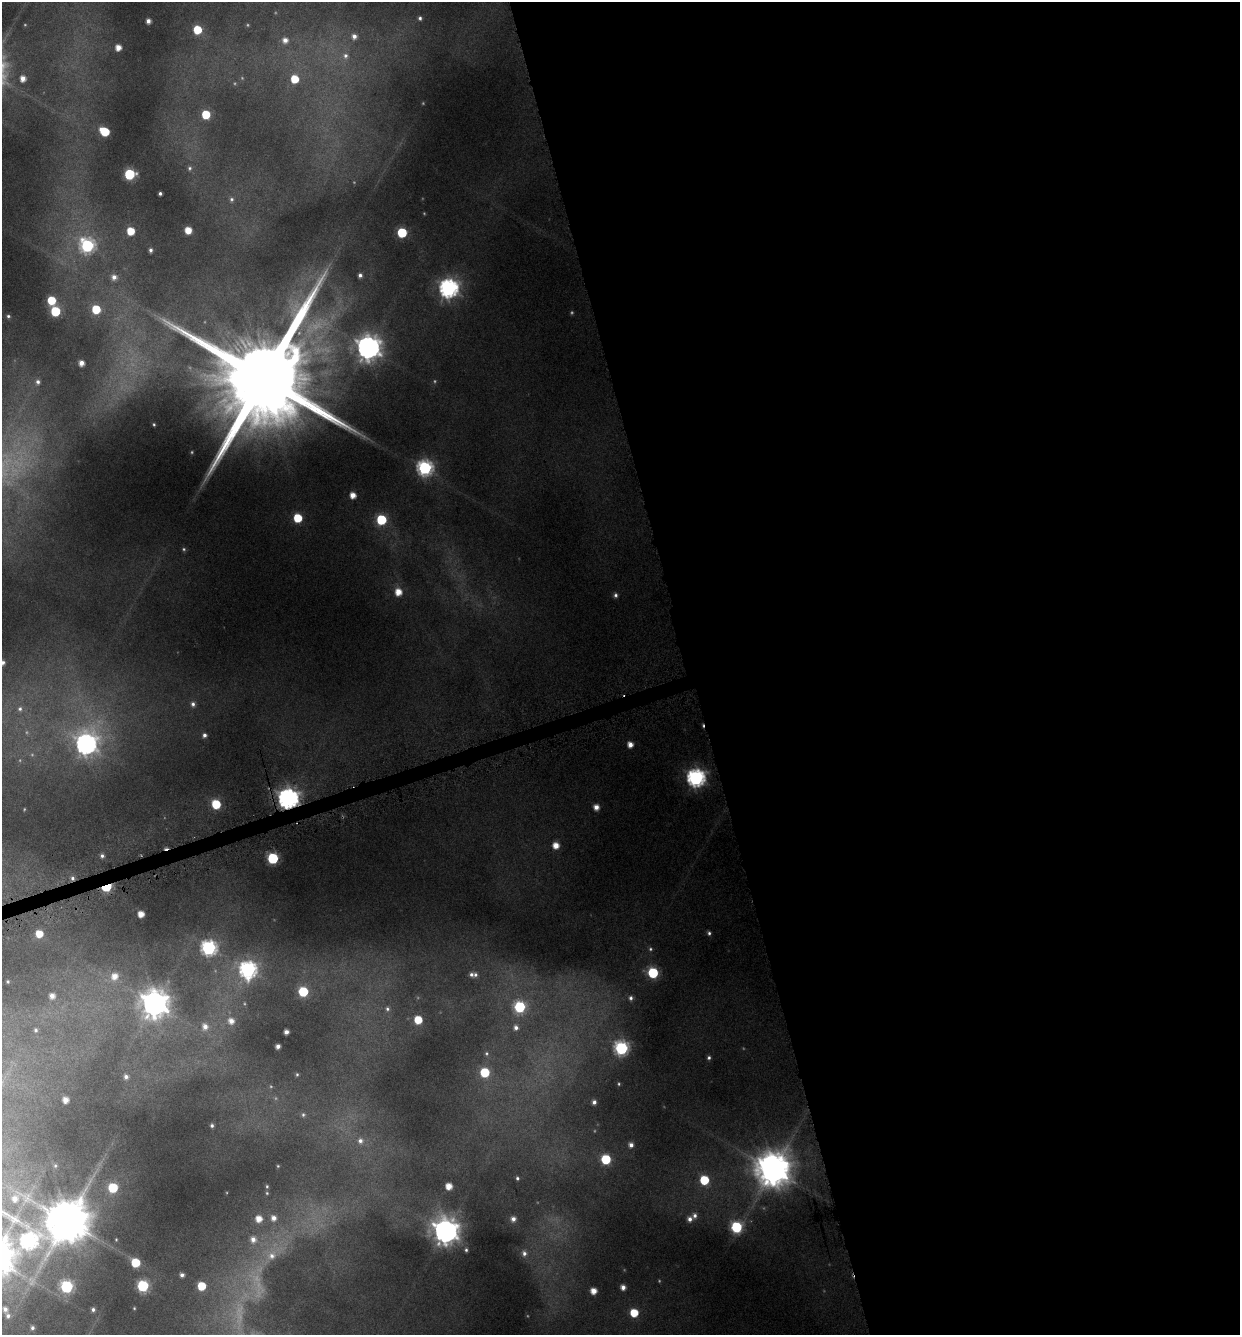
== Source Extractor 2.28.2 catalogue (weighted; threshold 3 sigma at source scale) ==
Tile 8 of 4 x 4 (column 4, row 2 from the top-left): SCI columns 3844-5081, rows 2671-4003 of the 5150 x 5376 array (HDU 1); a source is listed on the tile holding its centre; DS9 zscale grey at full resolution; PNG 1242 x 1337 px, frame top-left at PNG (2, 2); no overlay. Shown black and unused: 45% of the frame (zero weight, under 4 of 8 exposures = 2% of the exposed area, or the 3 px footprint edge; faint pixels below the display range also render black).
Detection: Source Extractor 2.28.2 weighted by HDU 2 'WHT'; one run over the whole footprint, this tile lists its part. Background 0.0967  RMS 0.01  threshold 0.0408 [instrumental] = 3 sigma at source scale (4.09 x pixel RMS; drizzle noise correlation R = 1.36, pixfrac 0.8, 0.0396/0.0396 arcsec/px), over >= 5 px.
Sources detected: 152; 24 too faint to see at this stretch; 2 cosmic-ray / hot-pixel residue — not listed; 1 inside a brighter listed object's ellipse — not listed separately; the other 125 listed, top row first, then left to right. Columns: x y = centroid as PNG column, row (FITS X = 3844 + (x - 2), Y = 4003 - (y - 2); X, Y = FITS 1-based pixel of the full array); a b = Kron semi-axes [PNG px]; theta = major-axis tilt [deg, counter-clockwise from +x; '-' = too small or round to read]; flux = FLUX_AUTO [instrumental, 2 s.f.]
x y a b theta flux
420 18 6 6 - 3
148 21 4 4 - 4.9
197 30 6 6 - 31
354 36 6 6 - 5.3
285 40 7 7 - 7.5
118 47 5 5 - 9.8
345 56 8 7 - 4.1
23 78 6 5 - 8.5
294 79 6 6 - 25
206 114 6 6 - 36
104 131 7 5 -33 39
190 168 7 6 - 2.4
129 174 6 6 - 82
160 193 3 3 - 2.2
231 199 7 6 - 2.8
188 230 6 5 - 14
131 231 6 5 - 21
402 233 6 6 - 63
87 245 8 7 - 180
150 250 4 3 - 2.3
360 275 4 4 - 3.2
114 277 6 6 - 6.1
449 288 8 8 - 470
51 300 6 6 - 32
96 309 6 6 - 37
55 311 6 6 - 59
8 316 5 4 - 1.9
317 326 38 17 29 43
368 347 9 9 - 1000
81 363 5 4 - 7.3
264 378 39 22 -77 35000
38 382 7 6 - 3.8
154 424 3 2 - 1.1
425 468 7 7 - 260
353 495 5 5 - 11
298 518 6 6 - 38
381 520 6 6 - 76
398 592 7 6 - 14
615 595 6 5 - 2.7
2 663 5 4 - 3.5
193 704 6 6 - 3.3
20 709 6 6 - 2.4
204 735 5 5 - 3.8
86 744 10 9 - 650
630 745 5 5 - 8.6
696 778 7 7 - 410
288 799 8 7 - 690
216 804 6 6 - 43
596 807 5 5 - 8.2
556 845 5 5 - 12
102 856 5 5 - 2.7
273 858 6 6 - 100
72 878 6 6 - 3.2
106 887 6 4 21 91
141 914 5 5 - 12
709 933 5 4 - 2.2
39 934 6 6 - 20
209 948 7 7 - 260
248 970 8 8 - 340
653 973 6 6 - 82
471 974 6 5 - 2.8
114 976 8 7 - 11
8 981 4 4 - 1.4
303 992 6 6 - 56
52 996 6 6 - 7.9
631 998 7 7 - 4
154 1004 10 9 - 1500
520 1007 7 7 - 100
387 1009 7 6 - 2.6
418 1020 6 5 - 27
231 1021 7 7 - 8.2
205 1027 9 7 -68 7.6
516 1028 7 6 - 4.2
36 1030 6 5 - 2.5
286 1032 4 4 - 4.9
278 1046 4 4 - 4.9
621 1048 7 7 - 190
486 1053 6 6 - 1.7
709 1058 5 5 - 2.2
485 1072 6 6 - 47
297 1074 5 4 - 1.4
126 1077 6 6 - 4.4
619 1084 5 3 - 1.2
65 1100 5 5 - 9.1
594 1102 4 4 - 3.7
303 1115 6 6 - 2.2
212 1126 4 4 - 2.2
360 1141 8 7 - 5.2
631 1145 5 5 - 4.7
606 1159 6 6 - 58
55 1166 7 5 76 1.9
278 1166 4 3 - 1.1
773 1170 12 11 - 2700
517 1178 5 4 - 2
704 1180 6 6 - 47
267 1186 5 4 - 1.4
449 1186 5 5 - 12
113 1188 6 6 - 56
267 1193 5 5 - 1.3
695 1216 7 6 - 3.8
273 1218 7 6 - 6.7
259 1219 6 6 - 12
513 1219 6 6 - 5.6
690 1219 6 5 - 4.7
67 1221 13 13 - 4500
736 1227 6 6 - 98
446 1231 9 8 - 1300
116 1239 4 3 - 0.8
253 1239 8 8 - 7.7
29 1241 17 13 -49 330
466 1250 5 4 - 1.7
524 1253 8 7 - 4.9
272 1255 16 12 41 16
135 1263 6 6 - 37
182 1275 4 4 - 3.5
143 1286 6 6 - 110
201 1286 6 6 - 30
67 1287 7 7 - 150
623 1287 5 5 - 5.9
594 1291 5 5 - 11
5 1309 7 6 - 5.3
93 1310 6 5 - 3.3
634 1313 6 6 - 28
8 1316 7 6 - 3.6
32 1328 5 4 - 2.6
Overlapping masked pixels (flux is a lower limit): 3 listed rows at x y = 288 799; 72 878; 106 887
Isophote crosses this tile's border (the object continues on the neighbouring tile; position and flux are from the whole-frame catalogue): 1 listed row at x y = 2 663